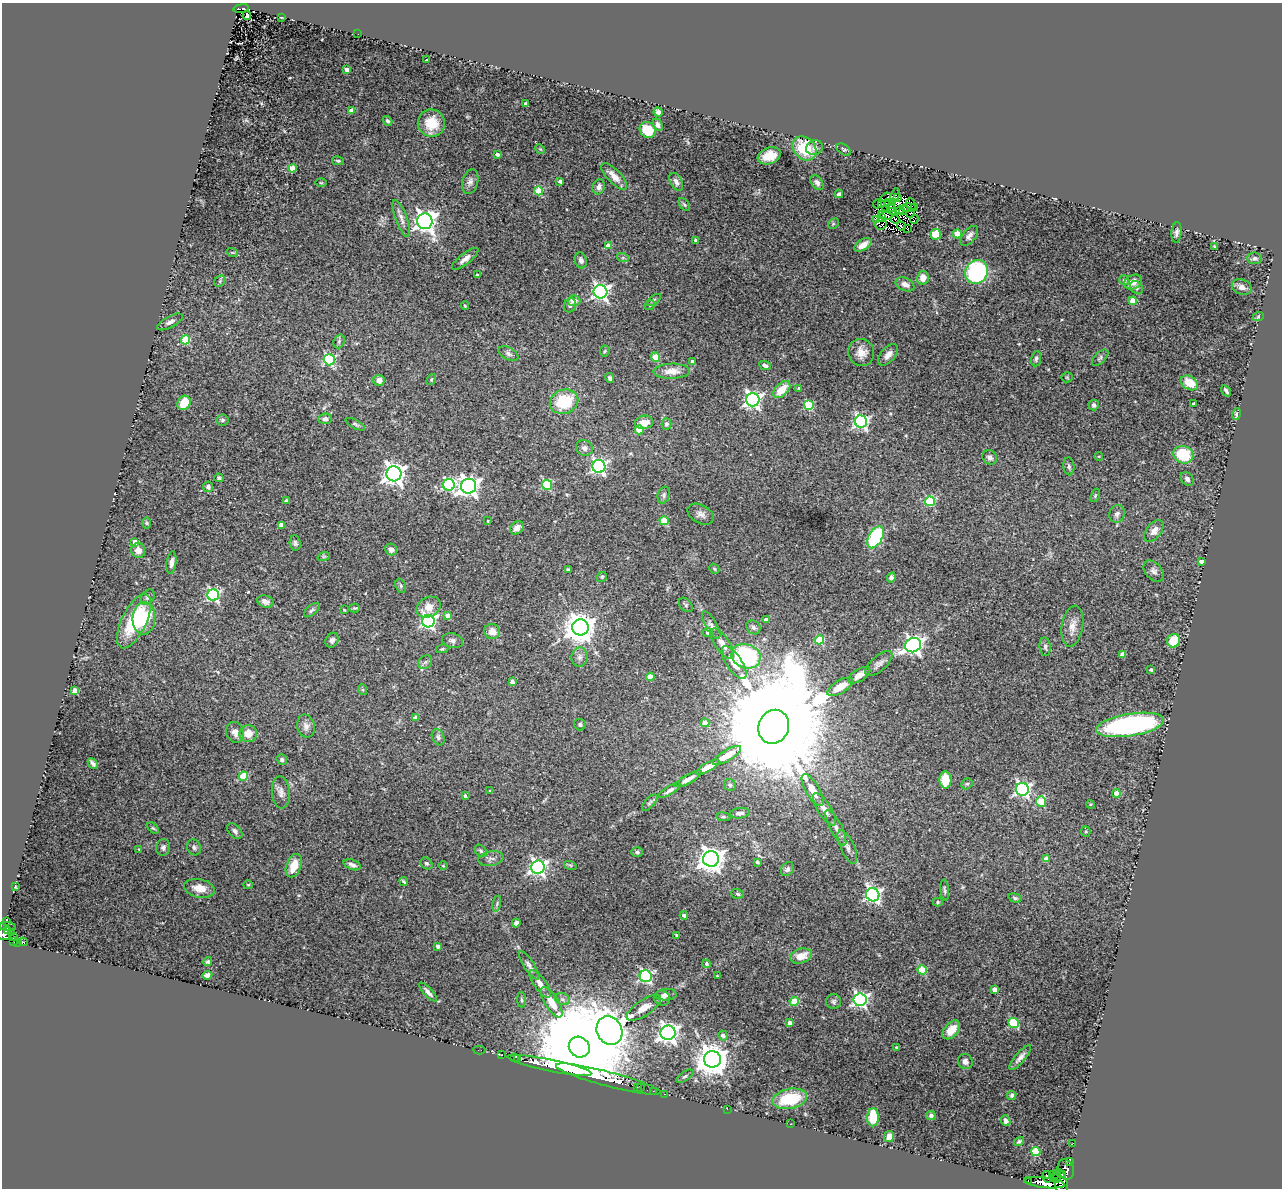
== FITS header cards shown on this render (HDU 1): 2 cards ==
NAXIS1  =                 1280
NAXIS2  =                 1186

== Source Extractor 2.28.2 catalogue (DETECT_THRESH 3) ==
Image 1280 x 1186 px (HDU 1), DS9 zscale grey, 1 PNG px = 1 image px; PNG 1284 x 1190 px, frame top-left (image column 1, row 1186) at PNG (2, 3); each listed source drawn as its Kron ellipse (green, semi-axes under 4 px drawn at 4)
Background 0.0972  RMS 0.023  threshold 0.0681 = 3 sigma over >= 5 px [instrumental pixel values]
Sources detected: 353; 13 with non-positive FLUX_AUTO (blend fragments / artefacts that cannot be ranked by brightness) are neither listed nor drawn; the other 340 listed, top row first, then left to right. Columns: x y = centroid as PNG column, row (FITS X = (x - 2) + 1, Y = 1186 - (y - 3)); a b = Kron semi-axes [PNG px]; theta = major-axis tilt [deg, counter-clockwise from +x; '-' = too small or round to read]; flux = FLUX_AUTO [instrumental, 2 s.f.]
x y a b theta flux
241 8 8 3 9 16
247 16 4 3 - 6.4
281 17 3 2 - 0.91
358 34 2 2 - 3.8
427 60 3 2 - 1.2
347 70 4 3 - 7.3
526 104 3 3 - 4.6
352 110 4 4 - 14
658 112 4 4 - 5.7
388 121 5 4 - 3.3
431 123 14 13 - 34
658 125 6 4 -66 5.5
648 130 8 7 - 33
804 148 13 10 -46 59
815 148 8 7 - 6.8
540 149 5 4 - 1.7
844 150 8 5 -35 2.9
497 154 4 3 - 5.3
769 156 12 8 20 23
338 161 6 3 -13 2.2
293 168 4 4 - 28
614 176 17 7 -46 14
560 181 3 3 - 4.3
470 182 12 8 75 7.2
676 182 10 6 -60 6
321 183 6 4 0 1.7
817 183 8 5 -54 5.3
599 187 7 6 - 6
539 191 4 4 - 56
839 194 4 3 - 3.9
895 195 7 3 71 2.1
886 197 5 2 - 1.1
897 197 3 3 - 1.7
892 202 3 2 - 1
888 203 2 2 - 1.8
877 204 5 3 - 3.3
882 204 4 2 - 2.3
911 204 6 2 -63 4.4
684 205 7 4 -52 2.4
891 207 5 2 - 1.3
909 208 7 3 -5 0.25
915 208 3 2 - 2.8
886 210 3 2 - 2.1
900 210 4 3 - 3.5
904 210 5 3 - 2.4
893 212 4 3 - 7.8
911 213 3 2 - 0.69
886 215 7 3 -19 1.5
401 218 19 5 -70 9
881 218 3 2 - 1.8
876 219 3 2 - 0.95
895 219 4 2 - 2.5
914 219 5 3 - 2.7
425 221 8 7 - 1000
833 224 6 4 44 2.2
880 224 6 5 - 4.7
901 226 5 3 - 1.6
908 228 3 2 - 6
1177 232 10 5 85 4.5
936 234 5 5 - 28
957 234 4 4 - 41
969 236 12 6 50 6.9
696 240 4 3 - 3.5
863 245 9 5 33 16
609 246 4 4 - 19
1214 246 4 3 - 1.4
232 252 5 3 - 1.5
623 258 6 4 -18 2.7
1255 258 7 5 -4 3.4
465 259 16 5 38 9.4
581 260 8 6 -73 5.6
976 272 12 11 - 170
477 275 3 3 - 1.7
923 278 7 6 - 14
1124 280 5 4 - 4.7
220 281 6 5 - 2.5
1133 282 9 7 28 12
905 284 10 6 -24 9.6
1242 287 10 7 -21 7.9
1137 288 7 5 -48 3.8
600 292 7 6 - 530
654 300 8 4 36 2.8
574 301 6 5 - 12
1133 301 4 4 - 34
570 305 7 6 - 4.8
650 305 5 4 - 2.1
465 306 4 3 - 2
1258 317 6 3 20 1.7
170 322 14 5 28 6.5
186 340 4 4 - 73
339 341 7 5 69 3.5
605 351 5 5 - 1.9
861 352 14 12 -63 17
508 353 11 6 -29 5.3
888 355 13 7 49 10
656 357 5 4 - 39
1100 358 10 5 45 4
1036 359 8 5 80 3.5
329 360 5 5 - 170
693 362 4 3 - 7.1
765 365 6 4 -25 6.2
672 371 18 7 1 17
1067 377 5 5 - 1.9
610 378 5 3 - 3.6
379 380 5 5 - 9.8
431 380 6 3 59 1.7
1189 383 9 6 -33 30
799 388 3 2 - 1.6
782 390 10 6 44 27
1226 391 6 3 -58 3.8
753 400 7 6 - 520
564 402 14 11 21 69
184 403 7 6 - 26
1194 404 3 3 - 4.2
809 405 5 4 - 83
1094 405 5 5 - 5.1
1237 414 6 4 73 4.9
325 419 7 5 4 5.3
222 420 6 5 - 3.3
644 422 9 6 9 17
861 422 6 6 - 320
355 424 11 4 -27 2.7
667 424 5 5 - 3.2
639 430 4 4 - 28
584 448 8 7 - 6.3
1183 455 10 8 -24 64
1099 456 4 3 - 1.1
990 457 8 6 -37 5.2
599 466 6 6 - 370
1069 466 9 5 -85 4.1
394 474 7 7 - 1000
219 478 4 4 - 2.1
1187 479 7 5 -51 5.5
449 485 6 6 - 200
547 485 5 5 - 98
469 486 7 7 - 910
208 487 5 5 - 3.6
664 495 8 6 75 3.8
1095 495 7 4 70 2.1
286 501 4 3 - 3.1
930 501 5 5 - 97
701 514 14 9 -29 8.3
1117 514 9 7 66 6.9
488 521 4 3 - 1.4
664 521 4 4 - 55
147 523 6 4 -89 2.2
281 525 4 4 - 15
517 528 7 5 43 9
1154 531 12 7 50 12
875 537 12 7 61 110
135 542 4 4 - 14
295 543 7 5 -83 3.5
391 550 6 5 - 5.7
138 551 7 7 - 13
324 556 6 4 19 2.3
1201 561 4 3 - 5.1
171 563 11 4 81 6.2
714 569 5 4 - 2.2
568 570 4 3 - 2.4
1154 571 12 8 -48 7
602 577 5 4 - 2
891 577 5 4 - 7.5
401 586 7 5 -72 2.7
213 595 6 5 - 250
148 597 8 6 57 4.3
265 601 8 6 -14 5.9
686 605 8 5 -47 2.7
429 607 13 9 28 17
355 608 5 4 - 1.8
312 610 9 4 42 3.4
344 610 3 2 - 1.2
448 616 4 4 - 20
144 618 16 11 87 64
766 620 4 4 - 12
134 621 29 12 64 81
428 621 6 6 - 360
711 625 15 5 -60 6.4
1072 626 21 10 81 15
580 627 8 8 - 2400
753 627 7 6 - 3.8
492 631 8 7 - 13
708 632 5 4 - 4.6
332 640 8 6 63 4.9
820 640 4 4 - 71
452 641 10 7 -15 5.5
1174 641 7 6 - 39
722 644 18 7 -55 12
913 645 8 7 - 610
1045 647 9 5 -84 3.8
442 649 6 3 14 1.9
1123 654 4 4 - 14
746 656 15 12 -19 150
579 657 9 8 - 6.3
425 662 7 6 - 4.1
734 663 19 7 -56 21
879 664 17 7 41 7.5
1151 670 3 3 - 2.9
859 675 12 6 32 8.7
650 677 4 4 - 26
512 682 4 3 - 5.1
840 687 14 6 31 18
363 690 5 3 - 1.7
75 691 4 4 - 27
416 718 4 4 - 7.7
705 723 4 4 - 15
580 725 6 5 - 3.6
1130 725 34 11 9 310
306 726 12 8 -77 8.6
774 727 17 15 69 85000
235 732 10 9 - 8.8
248 734 8 8 - 15
438 737 8 6 -65 4.1
727 755 16 5 30 34
282 760 5 5 - 4.1
93 763 6 3 -48 3.8
708 767 13 4 29 15
243 776 4 4 - 69
688 779 15 4 29 8.6
945 780 8 6 -88 31
967 784 6 5 - 2.4
730 785 6 5 - 3.6
1022 789 6 6 - 340
670 790 12 4 33 4.8
813 790 18 7 -59 18
490 791 3 3 - 1.6
281 792 16 9 -86 8.4
1116 793 4 4 - 19
465 796 4 3 - 2.9
1041 801 5 5 - 47
650 803 10 5 48 3.4
1090 804 4 3 - 1.4
824 809 19 6 -58 11
740 813 10 5 6 5.3
723 817 7 3 -8 2.1
153 828 7 4 -44 1.8
836 828 19 6 -63 9.1
235 831 9 6 -49 5.1
1086 831 5 5 - 2.2
163 847 8 7 - 4.5
194 847 8 6 -71 4.1
847 847 18 7 -66 9.2
139 849 3 2 - 1.1
481 851 7 5 -46 2.7
637 852 6 4 1 3.2
491 859 13 7 10 6.6
711 859 8 7 - 1500
1046 859 4 4 - 16
757 862 4 3 - 2.8
426 863 6 5 - 3.3
352 865 9 5 -20 5.9
570 865 6 4 -19 2.3
294 866 12 7 69 23
443 866 4 4 - 1.6
538 867 7 6 - 500
787 869 7 5 55 4.1
404 881 4 2 - 2.1
248 885 5 4 - 1.7
15 887 3 3 - 1.3
199 888 15 9 -11 19
945 890 10 3 -85 3
738 894 6 5 - 2.7
873 895 7 6 - 360
1015 898 7 4 -16 2.6
938 902 5 4 - 2
497 904 8 3 78 2.6
684 915 4 3 - 4.8
6 921 4 3 - 11
516 923 4 4 - 5.2
8 927 8 4 -6 69
7 930 3 2 - 20
12 933 3 2 - 13
4 934 7 5 -6 62
676 935 3 3 - 2
13 936 4 2 - 20
14 942 3 2 - 6
23 942 4 3 - 10
18 943 4 3 - 19
438 946 4 3 - 4.5
801 956 11 7 16 19
208 962 5 4 - 2.7
707 964 4 4 - 4
529 966 16 5 -56 6.2
922 970 4 4 - 56
207 975 5 4 - 7
646 976 6 6 - 240
717 976 3 3 - 1.8
540 984 16 6 -55 9.8
995 989 4 4 - 13
428 992 12 4 -47 6.2
666 995 11 5 3 6.1
662 998 8 7 - 5.6
563 999 8 5 -21 4.1
521 1000 8 4 -88 2.5
860 1000 6 6 - 380
794 1001 4 4 - 37
833 1001 7 7 - 3.8
552 1002 17 6 -59 22
644 1008 20 8 34 16
790 1023 4 3 - 11
1014 1023 5 5 - 87
951 1030 11 6 49 20
609 1031 15 12 -64 2800
668 1033 7 7 - 840
723 1035 5 4 - 6.1
579 1047 11 10 - 66000
896 1047 3 3 - 1.9
479 1050 6 2 1 3.5
502 1054 3 2 - 7
514 1058 3 2 - 7.3
517 1058 3 3 - 6.2
1020 1058 15 5 49 7.9
712 1059 8 8 - 2900
965 1062 8 7 - 6.7
549 1065 43 6 -12 2100
685 1076 10 4 34 2.9
608 1079 54 7 -15 1000
637 1087 3 2 - 2.9
641 1088 3 2 - 5.5
653 1091 2 2 - 3.9
664 1094 3 2 - 9.3
1012 1095 5 4 - 3.3
790 1099 17 9 11 77
727 1109 2 2 - 17
931 1116 5 4 - 5.1
873 1117 9 6 90 42
1006 1121 5 4 - 4.2
790 1124 3 2 - 1.3
889 1136 5 5 - 15
1019 1141 5 3 - 2.3
1073 1143 2 2 - 4
1036 1152 4 4 - 74
1070 1161 3 2 - 5.3
1066 1170 10 8 -75 30
1055 1174 6 2 -2 24
1062 1175 3 3 - 68
1047 1177 5 3 - 73
1055 1178 6 4 -22 58
1028 1181 3 2 - 11
1044 1183 20 5 -6 610
1061 1183 14 6 -76 360
At the frame edge (FLAGS 8, measured only in part): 1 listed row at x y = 4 934
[13 non-positive-flux detections neither listed nor drawn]